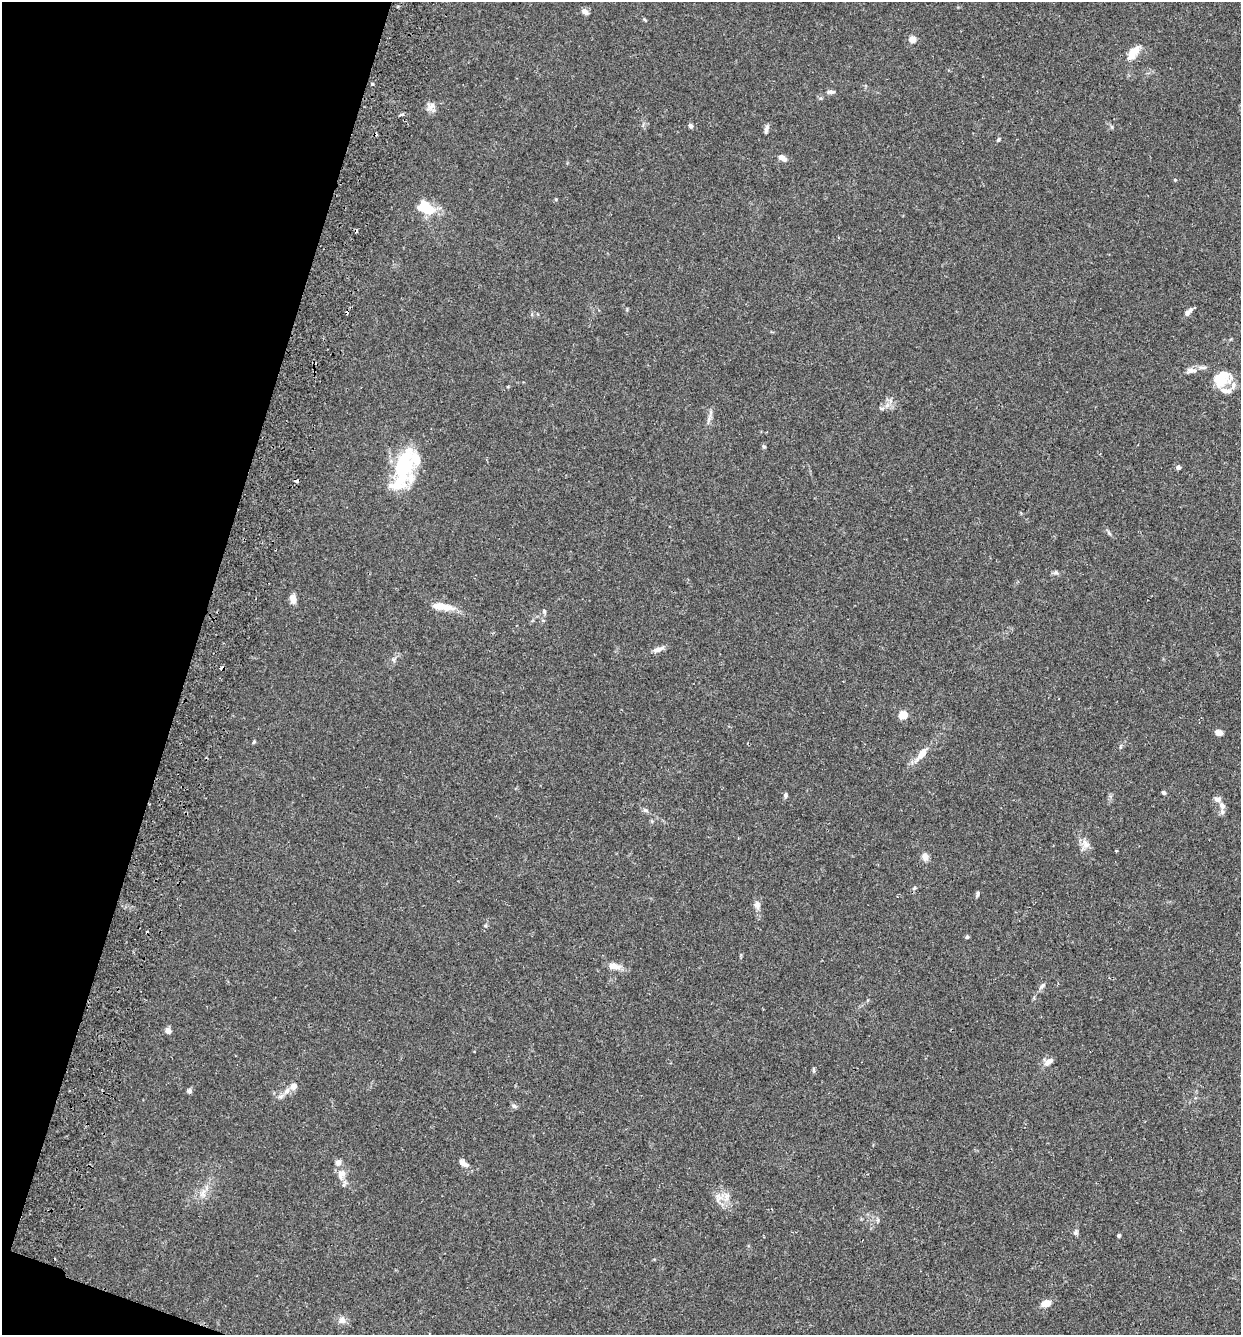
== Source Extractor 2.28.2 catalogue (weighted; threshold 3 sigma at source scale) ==
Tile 9 of 4 x 4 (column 1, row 3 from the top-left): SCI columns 186-1424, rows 1354-2686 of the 5455 x 5375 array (HDU 1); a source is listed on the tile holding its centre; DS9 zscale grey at full resolution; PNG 1243 x 1337 px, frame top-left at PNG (2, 2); no overlay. Shown black and unused: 16% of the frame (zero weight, under 2 of 3 exposures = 3% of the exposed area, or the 3 px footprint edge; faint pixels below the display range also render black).
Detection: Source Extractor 2.28.2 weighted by HDU 2 'WHT'; one run over the whole footprint, this tile lists its part. Background 0.0366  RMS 0.0047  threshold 0.0211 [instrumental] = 3 sigma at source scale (4.5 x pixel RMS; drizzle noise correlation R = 1.50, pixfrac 1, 0.05/0.05 arcsec/px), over >= 5 px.
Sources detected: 74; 2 inside a brighter object's white glare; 6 cosmic-ray / hot-pixel residue — not listed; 10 inside a brighter listed object's ellipse — not listed separately; the other 56 listed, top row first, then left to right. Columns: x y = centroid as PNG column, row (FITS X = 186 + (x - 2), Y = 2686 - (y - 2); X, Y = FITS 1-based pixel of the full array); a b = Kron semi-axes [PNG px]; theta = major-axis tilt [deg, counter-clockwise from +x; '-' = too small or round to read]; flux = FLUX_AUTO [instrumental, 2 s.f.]
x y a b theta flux
585 12 9 6 -39 1.7
644 19 6 3 -20 0.48
912 39 4 4 - 8.2
1133 51 16 9 38 5.1
372 84 3 3 - 1.5
831 92 11 5 1 1.3
432 106 11 8 42 2.4
690 126 6 5 - 1
766 129 11 4 74 1.4
998 140 6 4 58 0.67
782 158 10 6 -37 2.3
556 199 5 3 - 0.45
426 208 19 12 -27 13
1187 313 7 6 - 1.3
1192 371 14 7 -3 2.3
1220 380 18 13 -14 12
764 447 5 5 - 0.58
405 466 72 13 60 21
1178 467 5 5 - 1.3
1109 533 7 4 -46 0.81
1056 572 6 6 - 1.1
293 599 12 7 -77 2.4
442 607 25 7 -9 7.9
544 611 6 5 - 0.73
658 649 17 6 22 2.1
903 715 5 5 - 19
1219 732 7 5 -17 2.6
254 742 5 4 - 0.55
921 754 21 8 53 5.2
1164 792 4 3 - 1.1
785 795 6 5 - 1.1
1222 806 10 7 -60 2.3
645 810 8 5 -19 1
1086 844 14 9 -58 3.1
1116 851 3 3 - 0.42
925 857 9 7 -81 2.7
977 894 7 4 75 0.87
757 905 10 9 - 2
485 926 6 3 18 0.55
967 937 5 4 - 0.7
614 966 15 8 -14 3.6
1042 986 8 5 42 1.1
168 1031 6 5 - 2.8
1048 1062 14 7 35 2.6
814 1070 7 3 -82 0.68
294 1086 8 7 - 2.9
189 1091 7 6 - 0.98
280 1096 8 5 19 1.4
514 1106 7 4 -45 0.86
463 1163 14 7 -34 2.4
341 1174 16 10 71 4
718 1199 17 7 51 2.9
1075 1232 9 5 75 1.1
1119 1236 4 4 - 0.74
1046 1303 10 7 16 4.3
342 1320 9 9 - 2.4
Unlisted compact peaks at least as high as the median listed source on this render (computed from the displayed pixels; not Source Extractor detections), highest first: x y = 1175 180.